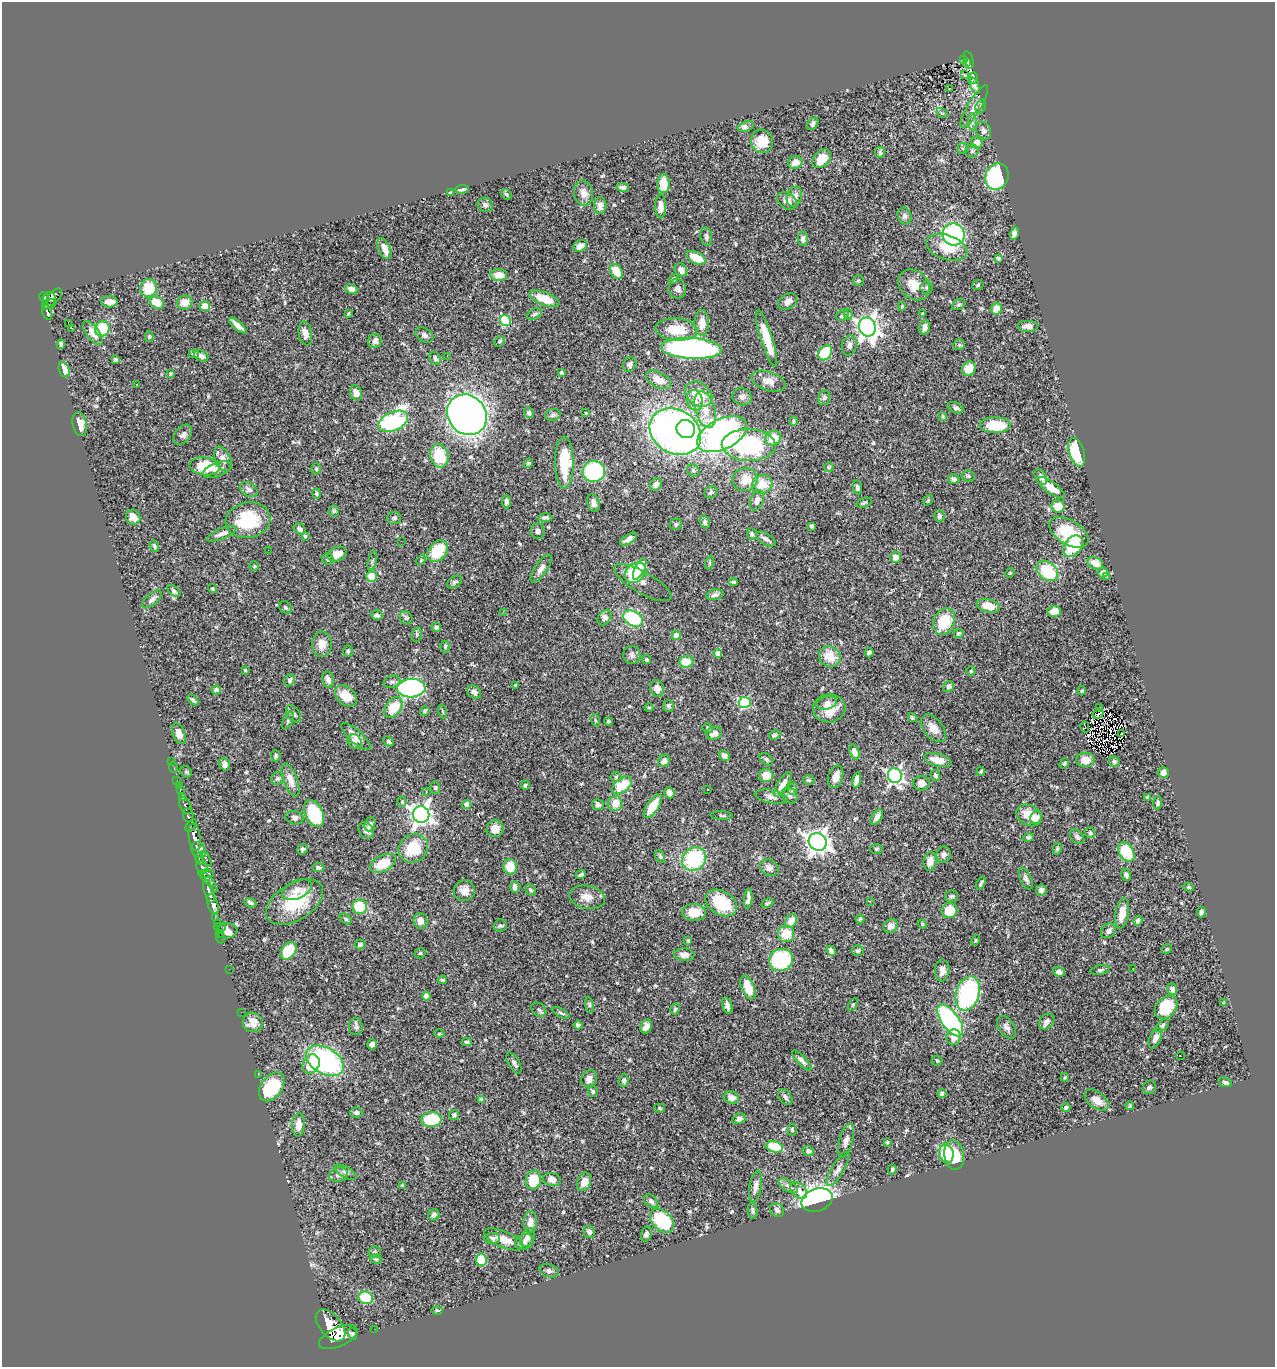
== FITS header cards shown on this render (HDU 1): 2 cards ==
NAXIS1  =                 1273
NAXIS2  =                 1365

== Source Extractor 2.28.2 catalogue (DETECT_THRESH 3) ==
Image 1273 x 1365 px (HDU 1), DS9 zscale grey, 1 PNG px = 1 image px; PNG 1277 x 1369 px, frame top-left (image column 1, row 1365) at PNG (2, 2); each listed source drawn as its Kron ellipse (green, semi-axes under 4 px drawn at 4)
Background 0.739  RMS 0.026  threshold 0.0795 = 3 sigma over >= 5 px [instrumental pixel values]
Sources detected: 559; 1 with non-positive FLUX_AUTO (blend fragments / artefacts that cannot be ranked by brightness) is neither listed nor drawn; of the other 558, the 500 brightest by FLUX_AUTO listed and drawn (58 fainter detections omitted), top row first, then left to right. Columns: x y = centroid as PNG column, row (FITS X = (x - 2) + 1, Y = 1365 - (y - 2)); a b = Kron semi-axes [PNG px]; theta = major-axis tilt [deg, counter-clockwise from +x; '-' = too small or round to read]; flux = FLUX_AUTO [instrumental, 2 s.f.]
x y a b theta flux
963 60 3 2 - 18
969 60 9 3 -71 110
966 63 4 2 - 16
964 75 3 2 - 5.6
974 78 6 2 -90 2.4
975 86 8 3 -68 3.6
949 88 3 3 - 7.7
974 106 24 6 59 14
981 106 7 5 72 3.3
942 113 6 4 -34 2.3
972 122 9 3 -85 4
813 124 7 4 50 4.3
746 126 8 5 17 9.7
983 131 9 7 -66 7.7
762 141 12 11 - 32
977 143 6 6 - 18
963 148 6 5 - 3
972 151 6 6 - 3.9
880 153 6 5 - 3.8
822 159 11 7 45 34
795 162 7 6 - 18
997 177 14 11 65 210
664 184 9 6 89 26
623 187 6 4 -12 6.2
462 189 7 3 6 4.3
450 192 4 3 - 6.9
584 193 12 9 -79 13
506 194 6 4 -43 2.3
794 197 10 7 66 11
787 201 10 8 -36 11
485 205 8 7 - 5.7
600 206 8 6 84 10
661 206 12 5 -88 13
905 216 9 6 -68 6.4
1014 233 6 4 74 7.8
953 235 11 11 - 260
706 237 9 5 -83 4.8
803 239 7 5 -87 6.2
580 246 7 5 32 14
947 247 21 12 -19 40
384 249 11 6 -66 16
696 258 10 5 -26 41
998 258 4 3 - 3
681 270 7 6 - 11
616 271 8 5 -56 31
499 275 8 6 -4 23
674 279 5 4 - 3.8
858 280 5 5 - 3.1
914 285 17 13 -43 31
978 285 6 5 - 2.6
149 288 9 8 - 46
926 288 6 6 - 4.2
351 289 6 4 -20 12
677 289 10 8 -77 7.5
44 297 5 4 - 440
54 297 11 5 50 340
49 299 7 6 - 400
544 299 16 6 -20 40
788 301 10 7 30 8.6
109 302 8 5 -2 15
185 302 7 7 - 21
157 303 7 5 -35 40
50 304 6 3 34 58
959 305 7 5 31 2.7
205 306 5 5 - 20
902 306 4 4 - 2.2
46 307 4 3 - 160
997 309 6 5 - 29
47 312 7 5 -75 190
348 314 3 3 - 2.5
535 314 8 5 27 3.7
848 314 5 4 - 4.5
922 314 4 4 - 2.5
842 315 7 5 39 3.8
505 321 6 5 - 130
68 323 2 2 - 1700
702 323 13 7 -90 19
238 325 11 4 -41 9.8
1028 326 10 6 0 11
867 327 10 8 -69 1200
72 328 3 3 - 21
925 328 7 5 77 8.3
102 329 8 7 - 58
677 329 21 11 -4 48
93 333 14 6 -53 17
305 334 12 6 -81 12
424 335 9 7 -32 7.2
149 336 5 4 - 2.3
767 338 30 6 -73 49
375 341 7 6 - 9.7
499 341 6 4 47 2.5
61 344 5 4 - 4.5
849 345 10 7 77 7.1
959 345 6 5 - 2.6
691 348 30 10 -3 410
825 353 8 6 55 76
194 354 5 4 - 2.9
201 356 7 5 -24 7.2
447 356 3 2 - 3.2
435 358 7 5 -61 5.6
115 360 4 4 - 9.6
630 364 7 6 - 6.7
969 369 7 6 - 26
64 370 8 5 -71 33
171 373 4 3 - 2.9
561 373 4 3 - 3
658 380 13 7 -27 23
768 381 18 9 -18 15
136 385 3 2 - 2.1
356 393 8 6 -66 14
698 394 15 11 -36 43
742 397 10 8 -13 8.8
824 398 7 5 74 4.1
695 400 10 8 -78 11
956 408 8 5 -22 4.7
705 409 19 9 -74 23
529 413 5 4 - 4.2
586 413 4 3 - 2
467 415 21 19 -50 1200
553 415 8 6 18 4.2
943 417 4 3 - 2.1
393 421 15 9 25 290
793 421 5 4 - 3.5
80 424 12 7 -78 15
995 425 15 8 -1 62
686 429 9 9 - 110
675 432 27 22 -31 940
722 434 27 15 26 690
183 435 11 7 50 8
773 438 8 7 - 35
749 445 27 16 -2 240
1077 452 15 7 -72 120
439 456 12 9 -77 63
223 459 13 7 -66 12
564 462 26 9 -89 62
528 463 5 4 - 2.7
205 466 15 9 -6 58
829 467 5 5 - 2.2
316 469 5 4 - 3
217 470 15 7 21 10
693 470 6 5 - 4.1
594 471 11 10 - 180
968 476 6 5 - 3.3
1041 477 8 5 -63 7.3
954 479 6 5 - 3.8
745 480 13 11 15 35
762 484 10 9 - 30
656 485 7 5 49 6.5
857 487 7 4 -80 3.5
1051 488 16 5 -36 25
249 489 10 6 -33 7.3
711 492 7 5 42 3.8
316 493 5 4 - 3.1
757 500 10 6 68 11
928 500 6 4 48 2.1
506 502 7 4 89 6.3
594 503 9 6 -73 8.6
864 503 8 5 21 3.3
1058 506 6 6 - 39
334 511 5 5 - 2.6
939 516 6 5 - 4.4
133 517 8 7 - 18
545 517 7 4 0 4.7
394 518 7 6 - 4.4
248 520 22 18 11 96
705 522 7 5 -74 4
676 524 6 5 - 3.2
812 526 4 3 - 4.2
300 529 6 5 - 6.4
538 531 8 7 - 5.6
1069 532 21 12 -31 74
222 534 15 5 22 9.2
752 534 6 5 - 3.8
305 536 4 4 - 2.5
629 539 9 4 32 8
766 539 11 5 -31 8.7
401 541 2 2 - 2.2
154 546 6 4 -70 3.8
1073 546 12 8 54 69
268 550 2 2 - 2.7
438 551 12 8 51 68
337 554 10 7 22 22
895 557 5 5 - 17
328 559 6 5 - 3.5
421 560 5 4 - 2.1
372 561 10 3 75 3.5
709 563 7 3 71 2.2
1095 563 8 6 -26 18
254 566 4 4 - 2.2
541 568 16 6 56 9.5
640 569 11 5 64 96
1047 571 12 8 -41 83
1103 572 5 5 - 12
635 573 12 9 37 110
1010 573 5 4 - 2.1
371 576 5 5 - 38
1106 576 3 3 - 7.1
454 582 8 5 34 3.8
734 582 4 3 - 2.6
643 583 32 10 -30 16
213 589 5 4 - 2.3
174 591 8 4 -41 4.1
715 595 9 5 11 6.2
152 599 12 5 41 6.5
988 606 12 6 -13 27
286 607 7 5 -46 3.5
1054 611 6 5 - 20
503 612 3 2 - 3.5
377 615 5 5 - 4.9
604 617 8 6 56 11
406 618 7 6 - 3.8
633 619 10 7 -29 160
944 622 14 10 66 54
436 627 5 4 - 4.6
958 633 5 4 - 3.2
417 634 7 5 83 3.2
676 635 5 4 - 20
322 644 13 10 88 19
445 646 6 4 -89 3
348 651 6 4 -86 2.6
718 653 4 4 - 12
869 653 4 4 - 6.6
632 655 9 8 - 6.5
830 656 11 10 - 32
647 660 4 3 - 3.2
686 662 7 6 - 41
245 670 3 3 - 2.7
971 671 4 4 - 2.2
328 679 8 5 -78 9.6
290 680 6 5 - 4.9
392 682 8 6 18 5
515 685 3 3 - 4.1
949 687 5 5 - 7.6
411 688 14 9 3 420
657 688 8 7 - 11
216 690 4 4 - 8.6
1082 691 4 3 - 2.1
474 692 8 6 -51 8.6
346 696 12 8 -44 34
193 700 6 3 -44 3.5
745 702 6 5 - 160
827 703 10 6 17 8.3
668 706 6 5 - 4.6
1100 707 3 2 - 7.8
393 708 12 7 53 47
649 708 4 4 - 2
829 708 16 14 6 31
425 711 5 4 - 3.3
443 711 7 3 -71 2.3
293 714 10 6 -54 6
1098 714 5 2 - 2.1
912 718 5 3 - 2.7
595 720 6 3 -71 2.2
288 721 9 5 66 4.1
608 721 4 4 - 3.3
1085 727 5 2 - 9.4
708 728 5 4 - 3.6
933 728 16 9 -50 18
179 733 11 6 -69 20
714 733 8 6 13 14
1121 734 3 2 - 2.3
774 735 6 4 26 4.9
356 737 19 6 -42 19
388 741 6 4 -43 3.6
355 742 7 6 - 6.4
854 752 8 5 -69 11
276 756 5 5 - 3.3
724 756 6 4 -44 6.9
766 759 7 5 -40 4.1
938 760 14 6 -14 25
1085 760 9 7 0 22
664 761 6 5 - 9.2
172 762 2 2 - 4.8
1114 762 5 5 - 3
1064 763 5 4 - 2.7
225 764 6 5 - 8.7
174 768 5 3 - 22
981 771 4 3 - 2.3
186 772 6 5 - 2.4
1163 772 5 5 - 9.7
895 775 7 7 - 470
766 776 7 6 - 16
935 776 5 4 - 4.7
616 777 5 5 - 3
836 777 11 7 74 15
278 778 7 6 - 3.8
177 780 2 2 - 9.4
290 780 17 7 -69 17
809 780 6 4 2 2.6
857 780 8 4 80 13
921 783 8 7 - 15
179 785 2 2 - 9.2
525 785 4 4 - 2.7
622 785 11 6 37 57
783 785 14 5 57 14
435 788 6 5 - 3.2
708 789 3 3 - 4.4
792 789 6 4 71 2.7
180 790 4 3 - 49
427 792 3 3 - 3.8
669 793 5 5 - 7.4
789 795 9 7 -45 5.4
771 797 16 6 -10 9.2
1147 797 4 3 - 2.7
182 798 3 3 - 120
402 802 5 4 - 4.3
615 803 8 7 - 20
1158 803 7 4 84 5.3
467 804 4 4 - 16
598 805 6 5 - 4.8
185 806 9 5 -64 270
653 806 13 6 57 41
314 814 14 8 -65 86
188 815 7 5 -84 390
421 815 8 8 - 1200
1029 815 13 10 -28 29
722 816 11 3 -3 2.7
877 817 8 5 57 7.8
295 818 9 6 -15 5.8
1036 818 6 5 - 11
370 824 7 5 69 7.9
191 825 7 4 54 410
495 829 8 8 - 19
366 830 9 7 -54 8.9
1090 833 5 5 - 2.8
195 837 14 6 -83 2000
1028 837 5 4 - 3.9
1077 837 8 6 -47 5.2
818 842 9 8 - 1600
413 848 15 13 38 58
303 849 5 5 - 3.8
877 849 6 5 - 2.5
1057 849 6 4 75 2.7
199 850 8 7 - 830
1126 852 10 7 -58 66
944 854 8 7 - 5.9
660 856 7 4 -63 3
200 858 6 4 -80 290
206 859 8 3 -65 180
694 859 12 11 - 130
930 861 9 6 80 17
383 863 13 8 25 47
202 867 6 5 - 550
510 867 7 6 - 38
318 868 6 4 -9 5
769 868 10 7 -34 7.7
206 874 8 4 -1 390
581 875 5 3 - 3.6
1126 875 6 4 -66 5.5
1026 878 11 5 -67 6.2
208 880 9 4 -42 410
981 883 7 3 63 3.5
515 887 6 4 90 11
1189 887 5 4 - 2.4
215 889 2 2 - 9.1
297 890 16 9 24 14
531 890 6 5 - 3.4
1041 890 5 5 - 6.9
209 891 12 4 -72 1200
464 891 10 10 - 15
951 896 6 5 - 3.9
587 897 18 11 -12 20
748 899 10 4 84 7.2
295 902 31 18 31 86
870 902 3 2 - 2.8
250 903 6 4 -23 5
721 903 17 12 -30 63
767 903 6 4 26 2.8
213 904 10 5 -73 1400
360 907 7 7 - 45
949 910 8 7 - 41
694 912 12 8 -4 30
1201 912 5 4 - 6
1122 913 15 6 79 24
215 918 2 2 - 10
346 919 7 4 -37 2.9
860 919 4 4 - 2.5
420 921 8 7 - 7.8
791 921 7 5 63 23
1138 921 5 4 - 6.2
217 923 3 2 - 30
922 924 5 4 - 2.3
500 926 7 6 - 4.1
891 926 8 6 45 11
220 927 6 2 0 32
227 931 10 7 9 24
1108 931 8 6 39 8
220 933 3 2 - 14
786 934 8 8 - 34
221 938 5 2 - 18
975 940 5 4 - 2.1
688 941 4 3 - 5.1
360 944 5 5 - 5.5
1167 949 5 4 - 2.2
288 951 9 7 53 79
831 951 5 4 - 8
858 951 6 5 - 3.7
420 953 5 5 - 2.7
684 955 10 6 -6 10
781 960 12 11 - 140
229 969 2 2 - 9.4
1133 969 3 2 - 2.4
1100 970 9 5 10 3.7
942 971 11 7 86 12
1059 972 6 4 -18 6.9
442 980 4 3 - 2.4
748 987 12 6 -68 42
1172 989 6 5 - 7.6
968 994 18 11 74 240
426 996 4 4 - 16
1224 1003 3 3 - 2
853 1004 7 4 62 2.1
589 1005 8 4 -82 2.9
727 1006 8 4 -74 8.9
1166 1007 13 9 48 53
539 1009 8 6 -35 4.4
675 1009 6 4 59 2.8
241 1012 2 2 - 99
561 1013 9 4 -32 3.5
950 1020 19 8 -54 310
1047 1021 9 6 52 7.4
253 1022 10 9 - 19
578 1025 4 4 - 4.6
1162 1025 8 5 46 3.7
646 1026 7 5 67 11
356 1027 8 7 - 6.6
1006 1027 12 7 -56 8
439 1033 5 3 - 2.2
954 1037 8 7 - 14
1155 1038 11 5 66 7.9
467 1042 5 4 - 3.1
372 1044 5 5 - 7.4
1181 1056 4 2 - 21
802 1060 13 4 -46 6
325 1061 20 13 -30 370
937 1061 5 5 - 2.2
514 1063 12 5 -60 6.2
311 1064 10 8 61 35
258 1075 2 2 - 5.9
1065 1077 4 3 - 2.2
589 1079 9 7 57 9.9
624 1081 6 5 - 4.9
1225 1082 7 4 -21 6.2
272 1087 16 10 54 100
1149 1087 7 6 - 4
593 1091 5 5 - 2.9
942 1094 4 3 - 4.7
785 1097 9 6 -58 5.2
731 1098 7 6 - 12
481 1100 4 4 - 11
1097 1100 14 8 -37 19
1130 1106 4 3 - 2.3
659 1108 5 4 - 2.7
1066 1108 5 4 - 5
356 1113 6 5 - 5.1
454 1115 5 5 - 4.5
739 1119 7 4 28 5.6
431 1120 10 7 7 67
298 1125 11 6 86 18
792 1130 6 5 - 2.6
846 1141 17 7 75 12
887 1142 4 4 - 2.2
775 1147 8 5 -15 66
808 1151 6 5 - 5.8
946 1154 9 7 -79 69
954 1155 15 10 -82 41
838 1169 19 6 59 10
892 1169 5 4 - 3.6
346 1172 12 5 -30 5.8
338 1175 10 7 16 8
533 1180 9 7 76 51
552 1180 9 6 -16 13
584 1182 10 6 66 15
403 1186 4 4 - 7
756 1186 16 6 79 11
788 1186 11 5 -32 6.5
799 1190 10 7 -45 21
817 1200 16 11 18 880
651 1201 8 5 -44 6
777 1210 8 6 -45 6.3
752 1211 8 5 -85 3.8
434 1215 6 5 - 4.4
662 1221 14 9 -46 110
530 1222 11 7 88 16
589 1232 6 5 - 6.6
646 1234 7 5 75 6.3
528 1237 10 6 56 9.8
492 1238 8 5 3 5.2
504 1239 21 8 -23 21
524 1242 9 7 25 8
375 1252 6 5 - 3.9
376 1259 6 4 -17 2.9
481 1260 6 5 - 41
549 1271 10 6 -17 5.6
366 1298 7 6 - 72
437 1311 6 4 1 2.1
330 1325 19 10 -49 5200
375 1329 2 2 - 7
353 1334 6 2 -72 18000
338 1337 20 9 24 4100
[58 fainter detections neither listed nor drawn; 1 non-positive-flux detection neither listed nor drawn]